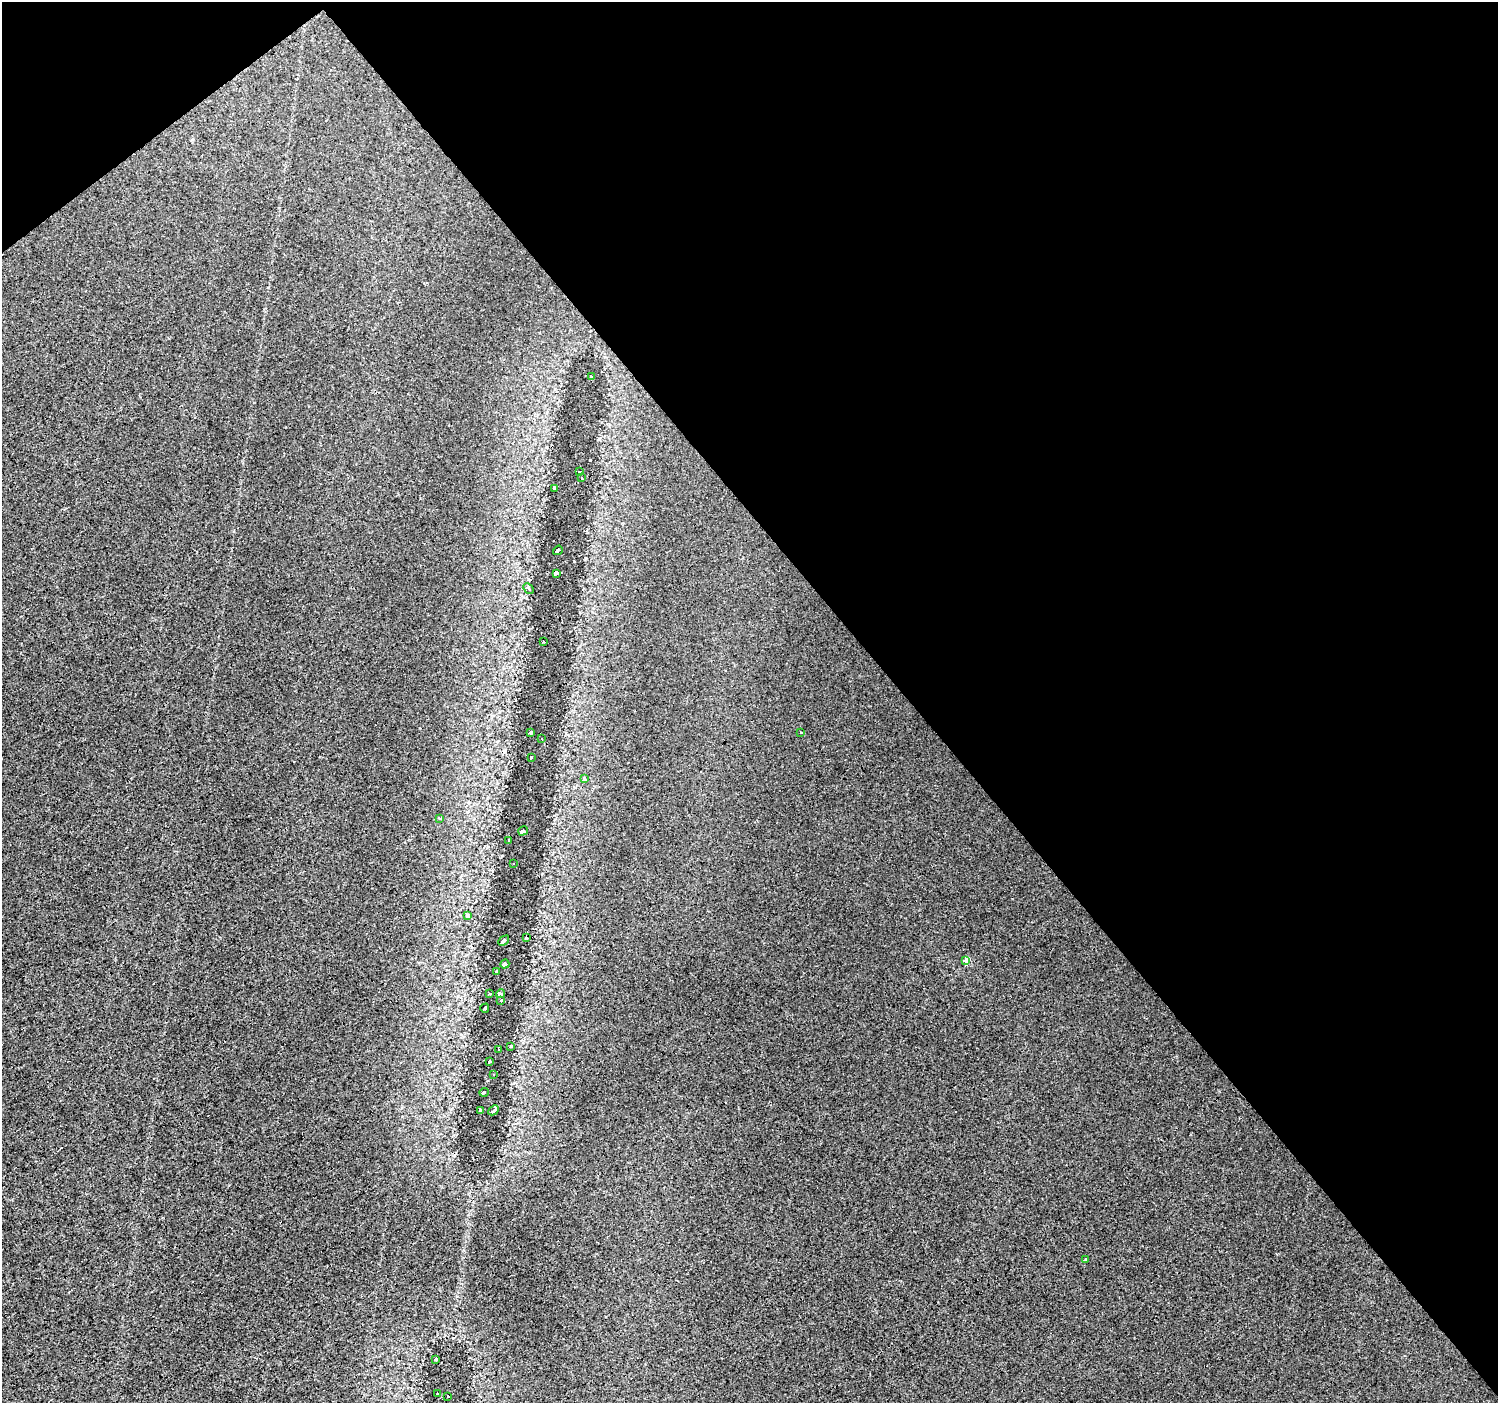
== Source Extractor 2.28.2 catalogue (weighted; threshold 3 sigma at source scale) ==
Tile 3 of 4 x 4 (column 3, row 1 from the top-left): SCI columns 2996-4491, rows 4402-5802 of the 5988 x 5937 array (HDU 1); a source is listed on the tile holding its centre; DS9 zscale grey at full resolution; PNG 1500 x 1405 px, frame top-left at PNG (2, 2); each listed source drawn as its Kron ellipse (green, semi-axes under 4 px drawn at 4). Shown black and unused: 41% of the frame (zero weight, under 3 of 4 exposures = <1% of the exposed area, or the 3 px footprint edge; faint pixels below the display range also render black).
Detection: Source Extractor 2.28.2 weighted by HDU 2 'WHT'; one run over the whole footprint, this tile lists its part. Background 0.0136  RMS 0.0034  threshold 0.0151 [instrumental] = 3 sigma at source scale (4.5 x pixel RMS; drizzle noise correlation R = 1.50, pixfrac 1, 0.0396/0.0396 arcsec/px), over >= 5 px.
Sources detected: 44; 6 cosmic-ray / hot-pixel residue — neither listed nor drawn; the other 38 listed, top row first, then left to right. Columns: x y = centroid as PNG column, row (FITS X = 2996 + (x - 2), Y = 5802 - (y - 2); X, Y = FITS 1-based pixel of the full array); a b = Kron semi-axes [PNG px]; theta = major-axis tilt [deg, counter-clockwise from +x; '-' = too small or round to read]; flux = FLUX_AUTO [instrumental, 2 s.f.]
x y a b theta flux
591 376 3 3 - 0.99
579 472 3 3 - 1.1
581 478 3 2 - 0.4
554 488 3 2 - 0.28
558 550 5 3 - 3
557 573 4 3 - 10
528 589 6 3 -46 0.67
543 642 3 3 - 0.89
531 732 4 3 - 1.4
800 732 3 3 - 1.5
541 739 3 2 - 0.57
531 757 3 3 - 5.8
584 779 3 3 - 2.9
439 818 3 3 - 1.4
523 831 5 3 - 59
509 840 3 2 - 0.3
513 864 2 2 - 0.32
468 916 3 3 - 1.3
526 938 2 2 - 0.27
504 941 6 3 43 6
966 960 4 3 - 210
505 964 4 3 - 68
497 971 3 3 - 1.4
490 993 3 3 - 0.61
501 994 4 4 - 66
501 1000 4 3 - 24
485 1008 4 2 - 0.43
510 1046 3 2 - 0.25
499 1050 3 3 - 0.69
490 1061 4 3 - 20
493 1074 3 2 - 0.55
484 1092 5 3 - 9.7
481 1110 3 3 - 5.9
494 1110 6 3 43 0.92
1085 1260 3 3 - 0.99
436 1359 3 2 - 0.33
438 1393 3 3 - 0.87
447 1396 3 2 - 2.3
Overlapping masked pixels (flux is a lower limit): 1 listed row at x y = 557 573